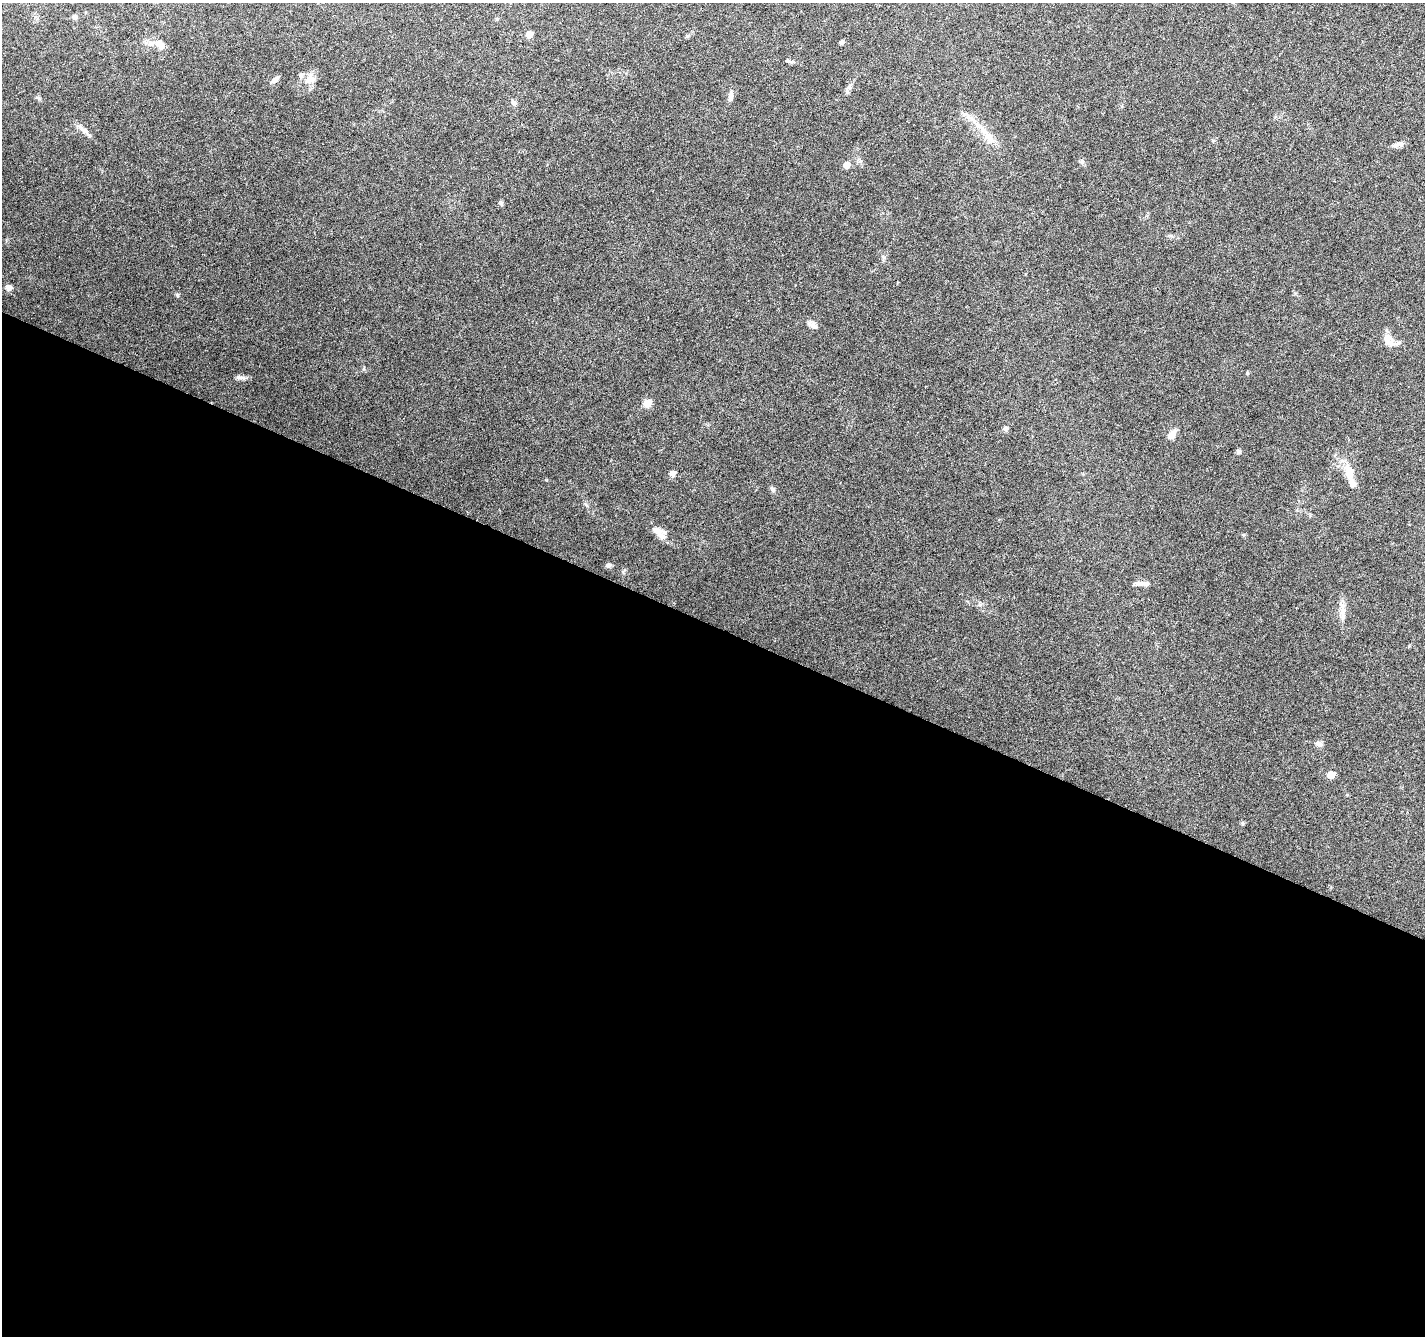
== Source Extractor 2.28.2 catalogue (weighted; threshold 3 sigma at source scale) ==
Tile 14 of 4 x 4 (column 2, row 4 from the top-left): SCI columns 1430-2852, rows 270-1603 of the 5699 x 5809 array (HDU 1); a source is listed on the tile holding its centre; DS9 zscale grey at full resolution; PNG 1427 x 1338 px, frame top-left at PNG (2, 3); no overlay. Shown black and unused: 53% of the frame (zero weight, under 3 of 6 exposures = <1% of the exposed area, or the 3 px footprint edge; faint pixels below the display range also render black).
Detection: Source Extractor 2.28.2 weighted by HDU 2 'WHT'; one run over the whole footprint, this tile lists its part. Background 0.0499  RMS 0.0034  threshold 0.0137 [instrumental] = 3 sigma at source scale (4.09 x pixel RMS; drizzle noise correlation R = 1.36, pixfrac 0.8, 0.0396/0.0396 arcsec/px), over >= 5 px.
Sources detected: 36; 3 inside a brighter listed object's ellipse — not listed separately; the other 33 listed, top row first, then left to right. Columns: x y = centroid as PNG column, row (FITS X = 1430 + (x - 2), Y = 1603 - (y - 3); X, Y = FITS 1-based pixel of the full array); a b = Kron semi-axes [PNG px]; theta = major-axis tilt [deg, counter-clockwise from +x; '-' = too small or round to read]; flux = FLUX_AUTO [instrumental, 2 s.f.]
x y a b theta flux
74 17 6 5 - 0.72
529 34 5 5 - 2.8
841 42 4 4 - 0.84
160 44 15 10 -42 2.4
309 79 17 13 51 3.1
275 80 10 6 35 1
847 90 13 2 78 0.65
731 96 13 6 88 1.1
514 103 7 6 - 0.74
83 130 17 5 -35 1.6
989 137 20 8 -53 3.5
1400 144 9 7 9 1
1082 161 7 4 71 0.48
847 165 6 5 - 2.3
501 203 6 5 - 0.49
8 287 7 6 - 1.3
177 295 6 4 -47 0.41
809 323 10 6 -65 1.1
1388 339 16 11 -65 2.7
238 377 8 6 -1 0.9
648 403 9 9 - 1.9
1005 428 6 6 - 0.73
1172 435 10 7 53 2.4
1238 452 6 5 - 0.56
672 473 6 5 - 1.5
1349 474 26 10 -77 4.2
772 489 8 5 -83 0.62
662 536 13 8 -39 1.9
609 565 7 5 26 0.86
1145 584 17 6 -9 1.6
1342 611 18 7 90 2.4
1319 744 9 6 -25 1
1331 774 6 5 - 3.9
Unlisted compact peaks at least as high as the median listed source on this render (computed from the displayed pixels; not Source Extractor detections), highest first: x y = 1243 824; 39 98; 623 572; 587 505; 364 369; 1247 373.